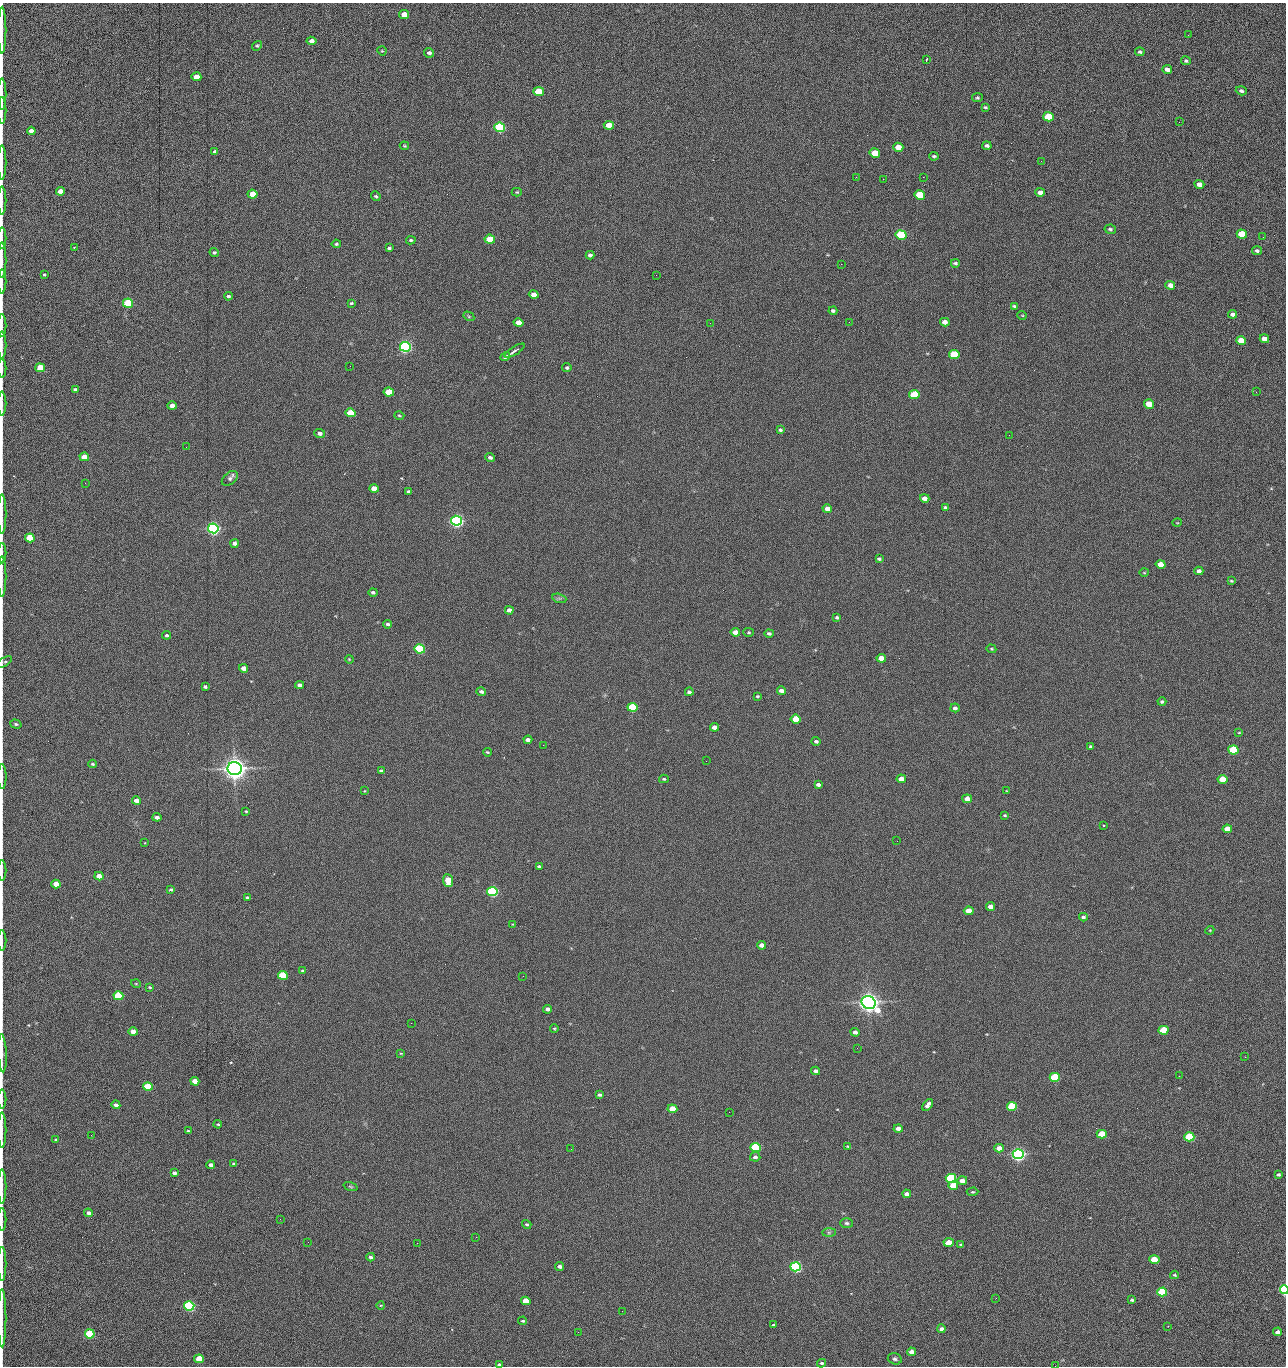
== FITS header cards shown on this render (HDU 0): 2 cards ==
NAXIS1  =                 1284 /fastest changing axis
NAXIS2  =                 1364 /next to fastest changing axis

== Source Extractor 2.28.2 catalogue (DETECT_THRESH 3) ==
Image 1284 x 1364 px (HDU 0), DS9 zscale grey, 1 PNG px = 1 image px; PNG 1288 x 1368 px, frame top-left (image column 1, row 1364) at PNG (2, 3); each listed source drawn as its Kron ellipse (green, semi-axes under 4 px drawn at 4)
Background 148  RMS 15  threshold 44.8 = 3 sigma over >= 5 px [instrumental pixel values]
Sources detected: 284; all 284 listed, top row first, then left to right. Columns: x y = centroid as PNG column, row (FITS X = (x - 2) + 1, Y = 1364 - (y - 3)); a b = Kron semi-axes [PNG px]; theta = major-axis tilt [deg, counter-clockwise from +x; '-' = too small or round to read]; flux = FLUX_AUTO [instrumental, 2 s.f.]
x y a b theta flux
404 14 5 4 - 1.3e+04
2 30 23 2 90 4.4e+03
1188 35 2 2 - 8.6e+02
312 41 5 4 - 5.3e+03
257 46 5 4 - 1.4e+03
382 51 5 3 - 9.4e+02
1140 52 5 4 - 1.7e+03
429 53 5 4 - 2.5e+03
926 60 3 2 - 1.5e+03
1186 61 5 4 - 1.4e+03
1167 69 5 4 - 4.4e+03
196 77 5 4 - 1.4e+04
1241 91 5 4 - 2.3e+03
539 92 5 4 - 4.3e+04
2 94 16 2 90 2.6e+03
977 98 5 4 - 1.4e+03
985 107 4 3 - 1.3e+03
2 110 13 2 90 2.1e+03
1048 117 5 4 - 6.2e+04
1179 122 3 2 - 7.6e+02
609 125 5 4 - 1.5e+04
500 127 5 5 - 1.6e+05
31 131 4 4 - 4.7e+03
404 146 5 3 - 1.1e+03
987 146 4 3 - 2.1e+03
898 147 5 4 - 1.2e+04
215 152 4 3 - 2.4e+03
875 153 5 4 - 2.9e+04
934 156 4 3 - 1.5e+03
1041 161 3 2 - 1.3e+03
2 163 17 2 90 3.2e+03
856 177 3 2 - 1.7e+03
923 177 2 2 - 2.0e+04
883 179 2 2 - 5.6e+02
1199 184 5 4 - 6.8e+03
60 191 4 4 - 1.0e+04
517 192 5 4 - 9.5e+02
1040 192 5 4 - 5.7e+03
253 194 5 4 - 2.1e+04
920 195 5 4 - 5.3e+04
376 196 5 4 - 1.6e+03
2 200 14 2 90 2.2e+03
1110 229 6 4 -12 1.7e+03
1242 234 5 4 - 4.4e+04
901 235 5 4 - 1.0e+05
1263 237 2 2 - 5.2e+02
2 238 11 2 90 2.0e+03
490 239 5 4 - 4.1e+04
411 240 5 4 - 1.4e+03
336 244 4 4 - 1.6e+03
74 247 3 2 - 1.9e+03
389 248 4 3 - 1.7e+03
1257 251 5 4 - 2.0e+03
214 252 5 4 - 1.4e+03
590 255 4 4 - 2.9e+03
2 260 18 2 90 3.2e+03
955 263 4 3 - 1.9e+03
841 264 2 2 - 1.9e+04
44 275 3 3 - 9.6e+02
656 275 2 2 - 4.8e+02
2 281 12 2 90 1.9e+03
1170 285 5 4 - 7.5e+03
534 295 5 4 - 9.5e+03
228 296 4 3 - 1.8e+03
128 303 5 4 - 1.0e+05
351 303 4 3 - 1.2e+03
1014 306 4 4 - 1.3e+03
833 311 4 3 - 2.0e+03
1233 314 4 4 - 3.9e+03
1022 315 5 3 - 8.2e+02
469 316 6 4 -31 1.2e+03
849 322 2 2 - 6.4e+02
945 322 5 4 - 7.6e+03
518 323 5 4 - 1.6e+04
710 323 2 2 - 2.3e+03
2 326 11 2 90 2.1e+03
1264 339 5 4 - 1.1e+04
1241 340 5 4 - 1.6e+04
2 345 13 2 90 2.2e+03
405 347 5 5 - 3.0e+05
515 351 11 3 32 4.9e+03
954 355 5 4 - 5.9e+04
505 357 5 3 - 3.8e+03
350 366 2 2 - 1.6e+03
2 368 9 2 90 1.5e+03
40 368 5 4 - 2.6e+04
567 368 4 4 - 1.5e+03
75 389 4 3 - 1.8e+03
389 392 5 4 - 3.8e+04
1256 392 3 2 - 1.1e+03
914 395 5 4 - 6.1e+04
2 404 12 2 90 2.3e+03
1149 404 5 4 - 1.9e+04
172 406 5 4 - 8.7e+03
351 413 5 4 - 3.0e+04
399 415 5 3 - 1.1e+03
780 430 4 3 - 1.7e+03
320 433 5 4 - 3.9e+03
1009 435 2 2 - 2.2e+03
186 447 2 2 - 1.8e+03
84 457 5 4 - 1.2e+04
490 457 5 4 - 2.6e+03
230 478 9 6 41 2.9e+03
85 483 2 2 - 6.7e+02
374 489 5 4 - 1.0e+04
409 492 4 3 - 2.5e+03
925 498 5 4 - 6.0e+03
946 508 4 3 - 1.8e+03
827 509 5 4 - 8.5e+03
2 514 20 2 90 3.9e+03
456 521 5 5 - 5.0e+05
1177 523 5 3 - 7.4e+02
213 528 5 5 - 5.4e+05
30 538 5 4 - 4.2e+04
235 543 4 4 - 4.1e+03
2 553 10 2 90 1.9e+03
879 559 4 3 - 1.8e+03
1161 564 5 4 - 1.4e+04
1199 571 4 4 - 4.1e+03
1144 573 5 3 - 9.6e+02
2 576 20 2 90 3.4e+03
1231 581 4 3 - 1.1e+03
373 592 4 3 - 2.0e+03
559 598 7 4 -18 2.0e+03
509 610 4 4 - 4.3e+03
837 617 3 3 - 1.4e+03
388 624 4 3 - 2.1e+03
735 632 5 4 - 1.1e+04
749 632 5 4 - 1.2e+03
769 633 4 3 - 1.9e+03
167 635 4 4 - 1.8e+03
420 649 5 4 - 1.6e+05
991 649 5 4 - 1.2e+03
881 658 5 4 - 1.4e+04
349 659 4 3 - 9.0e+02
4 662 9 3 34 1.5e+03
244 668 4 4 - 7.6e+03
300 685 4 4 - 4.3e+03
205 687 4 3 - 2.0e+03
781 691 4 4 - 6.2e+03
481 692 5 4 - 2.6e+03
689 692 4 3 - 2.5e+03
757 696 3 2 - 1.1e+03
1162 702 4 4 - 1.9e+03
632 707 5 4 - 6.6e+04
955 708 4 4 - 2.7e+03
796 719 5 4 - 2.8e+04
16 724 6 4 -17 1.5e+03
714 727 4 4 - 7.9e+03
1239 733 3 2 - 6.8e+02
528 740 4 4 - 4.4e+03
816 741 4 3 - 1.9e+03
543 745 2 2 - 2.3e+03
1091 747 4 3 - 2.0e+03
1233 750 5 4 - 7.9e+04
487 752 4 3 - 1.1e+03
706 761 2 2 - 1.4e+03
92 764 4 3 - 1.3e+03
235 769 7 6 - 1.4e+06
381 771 4 3 - 2.4e+03
2 777 12 2 -89 2.2e+03
664 779 5 4 - 1.4e+03
901 779 5 4 - 1.1e+04
1223 779 5 4 - 2.5e+04
818 784 4 3 - 3.1e+03
365 791 4 2 - 7.1e+02
1006 791 4 3 - 6.9e+02
967 799 5 4 - 8.4e+03
136 801 4 4 - 7.0e+03
246 811 3 2 - 8.7e+02
1005 815 4 3 - 1.2e+03
157 817 4 3 - 3.9e+03
1103 825 3 2 - 4.0e+03
1227 829 5 4 - 1.6e+04
897 841 2 2 - 2.1e+03
144 843 3 3 - 1.2e+03
539 866 4 3 - 2.0e+03
2 870 10 2 90 1.6e+03
99 876 4 4 - 1.2e+04
448 880 6 5 - 2.8e+04
56 884 4 4 - 1.6e+04
171 890 4 3 - 1.8e+03
492 891 5 4 - 2.4e+05
247 897 3 3 - 1.3e+03
990 907 4 4 - 5.9e+03
969 911 5 4 - 2.0e+04
1083 917 4 4 - 2.0e+03
513 924 4 2 - 7.6e+02
1210 930 4 3 - 8.5e+02
2 940 10 2 90 1.6e+03
762 945 4 4 - 6.5e+03
303 971 4 4 - 1.6e+03
283 975 5 4 - 6.2e+04
523 976 2 2 - 1.3e+03
136 984 5 3 - 8.0e+02
150 987 3 2 - 1.1e+03
118 996 5 4 - 7.7e+04
869 1002 7 6 - 1.1e+06
548 1009 4 4 - 4.5e+03
411 1023 2 2 - 3.6e+03
554 1029 4 3 - 1.1e+03
1164 1030 5 4 - 4.9e+04
133 1032 5 4 - 1.1e+04
855 1032 4 4 - 4.0e+03
857 1048 3 2 - 9.9e+02
2 1053 19 3 -87 3.7e+03
401 1053 4 2 - 6.8e+02
1245 1057 3 2 - 1.4e+03
816 1071 4 4 - 3.4e+03
1179 1076 2 2 - 1.8e+03
1055 1077 5 4 - 9.0e+04
195 1081 4 4 - 1.1e+04
148 1087 5 4 - 6.7e+04
599 1095 4 3 - 1.9e+03
2 1099 9 2 90 1.6e+03
116 1105 4 3 - 5.4e+03
928 1105 7 4 52 5.0e+03
1012 1106 5 4 - 7.4e+04
672 1109 5 4 - 2.1e+04
729 1112 2 2 - 5.8e+02
218 1124 4 3 - 9.7e+02
898 1128 4 4 - 7.3e+03
2 1130 18 2 90 3.3e+03
188 1131 3 3 - 9.8e+02
1102 1134 5 4 - 3.3e+04
91 1135 2 2 - 1.6e+03
1189 1137 5 4 - 1.0e+05
56 1140 4 3 - 1.4e+03
848 1146 3 2 - 9.2e+02
756 1147 5 4 - 1.5e+05
999 1148 5 4 - 8.0e+03
571 1149 2 2 - 6.1e+02
1018 1154 5 5 - 6.0e+05
755 1157 5 4 - 3.0e+03
234 1164 4 3 - 2.4e+03
211 1165 4 4 - 4.4e+03
174 1173 4 3 - 3.7e+03
1278 1175 4 4 - 1.9e+03
951 1178 5 4 - 1.5e+05
962 1180 5 4 - 6.6e+03
953 1186 5 4 - 1.7e+04
2 1187 17 2 90 3.3e+03
350 1187 7 3 -19 1.3e+03
973 1192 6 4 2 1.4e+03
907 1194 4 3 - 4.5e+03
89 1213 5 4 - 4.4e+03
280 1219 3 2 - 1.5e+03
2 1220 11 2 90 1.9e+03
847 1223 6 5 - 2.1e+03
527 1225 5 4 - 1.6e+03
829 1233 7 4 0 1.8e+03
476 1237 2 2 - 7.6e+03
308 1242 2 2 - 1.2e+03
417 1243 2 2 - 3.6e+03
949 1243 5 4 - 2.0e+04
961 1244 4 2 - 1.3e+03
371 1257 4 3 - 2.9e+03
1154 1259 5 4 - 2.8e+04
2 1264 17 2 90 3.4e+03
559 1266 4 3 - 3.4e+03
796 1267 5 4 - 3.1e+05
1174 1275 4 3 - 1.1e+03
1284 1290 4 3 - 1.9e+05
1162 1292 5 4 - 8.1e+04
996 1298 2 2 - 1.9e+03
1132 1300 4 3 - 1.7e+03
526 1301 5 4 - 1.8e+04
381 1305 4 3 - 7.3e+02
189 1306 5 4 - 2.4e+05
622 1311 2 2 - 5.4e+02
2 1318 29 2 90 5.3e+03
523 1321 4 3 - 1.2e+03
773 1325 4 3 - 1.2e+03
1168 1326 2 2 - 6.1e+02
941 1329 4 3 - 3.9e+03
578 1332 2 2 - 2.4e+03
1277 1332 4 4 - 5.2e+03
90 1334 5 4 - 9.4e+04
911 1352 4 4 - 7.0e+03
199 1359 5 4 - 3.1e+04
895 1359 7 5 -16 2.5e+03
821 1363 4 3 - 1.6e+03
500 1365 4 3 - 2.6e+03
1055 1366 2 2 - 1.4e+03
At the frame edge (FLAGS 8, measured only in part): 30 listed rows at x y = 2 30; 2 94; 2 110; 2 163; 2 200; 2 238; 2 260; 2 281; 2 326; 2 345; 2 368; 2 404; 2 514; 2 553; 2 576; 4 662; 16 724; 2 777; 2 870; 2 940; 2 1053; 2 1099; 2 1130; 2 1187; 2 1220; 2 1264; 1284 1290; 2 1318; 500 1365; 1055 1366

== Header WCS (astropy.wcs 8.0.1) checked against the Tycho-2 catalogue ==
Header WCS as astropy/WCSLIB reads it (CRVAL/CRPIX/CD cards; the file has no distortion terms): RA---TAN/DEC--TAN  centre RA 15:41:40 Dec +51:59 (235.42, +51.99 deg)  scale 1.26 arcsec/px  FOV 26.9' x 28.5'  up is +92 deg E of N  parity flipped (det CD > 0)
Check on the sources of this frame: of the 60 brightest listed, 11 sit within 2.0 arcsec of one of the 11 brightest Tycho-2 stars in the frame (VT <= 12.29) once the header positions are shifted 0.70 arcsec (0.37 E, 0.59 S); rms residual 1.04 arcsec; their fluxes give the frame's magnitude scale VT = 25.19 - 2.5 log10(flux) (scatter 0.23 mag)
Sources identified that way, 11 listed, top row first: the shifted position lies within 2.0 arcsec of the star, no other Tycho-2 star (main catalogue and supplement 1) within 4.0 arcsec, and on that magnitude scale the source's flux lands within +1.5 / -3 mag of the star's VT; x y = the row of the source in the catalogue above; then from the Tycho-2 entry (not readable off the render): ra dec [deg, ICRS J2000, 3 dp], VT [Tycho-2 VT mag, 2 dp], TYC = Tycho-2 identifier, HIP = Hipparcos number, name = IAU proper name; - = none
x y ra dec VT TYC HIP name
405 347 235.614 +52.064 11.61 3489-1132-1 - -
456 521 235.514 +52.049 11.19 3489-1407-1 - -
213 528 235.515 +52.133 11.12 3489-1380-1 - -
235 769 235.378 +52.130 9.31 3489-1322-1 76850 -
492 891 235.303 +52.042 11.52 3489-958-1 - -
869 1002 235.232 +51.912 9.59 3489-824-1 - -
1018 1154 235.143 +51.862 10.97 3489-1016-1 - -
951 1178 235.131 +51.886 12.29 3489-908-1 - -
796 1267 235.084 +51.941 11.45 3489-1346-1 - -
1284 1290 235.062 +51.771 11.53 3489-1453-1 - -
189 1306 235.075 +52.152 11.74 3489-912-1 - -